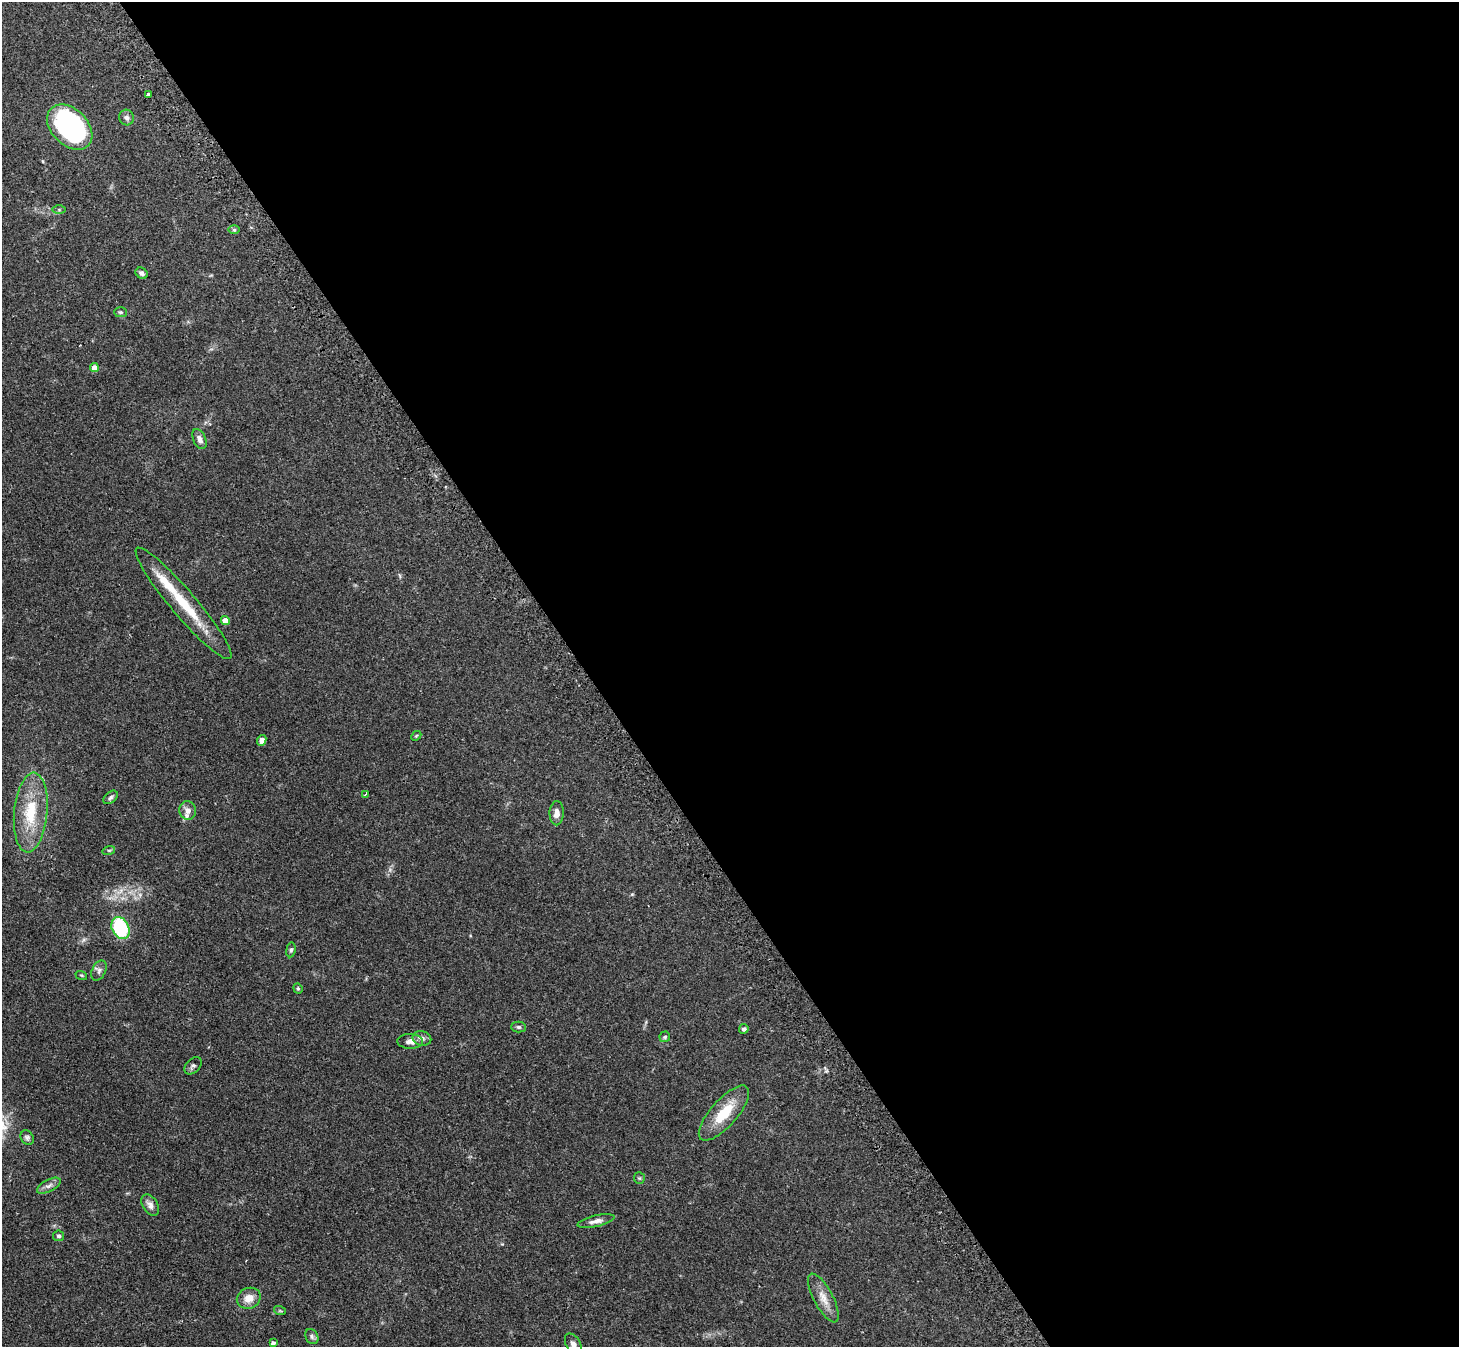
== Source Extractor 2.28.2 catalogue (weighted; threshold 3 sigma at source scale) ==
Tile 8 of 4 x 4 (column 4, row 2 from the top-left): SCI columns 4405-5861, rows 2860-4204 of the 5893 x 5858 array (HDU 1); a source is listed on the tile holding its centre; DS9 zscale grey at full resolution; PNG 1461 x 1349 px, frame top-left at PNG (2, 2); each listed source drawn as its Kron ellipse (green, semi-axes under 4 px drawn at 4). Shown black and unused: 60% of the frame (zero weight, under 2 of 3 exposures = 3% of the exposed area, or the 3 px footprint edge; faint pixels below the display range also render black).
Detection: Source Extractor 2.28.2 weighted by HDU 2 'WHT'; one run over the whole footprint, this tile lists its part. Background 0.106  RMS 0.0065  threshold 0.0291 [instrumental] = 3 sigma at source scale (4.5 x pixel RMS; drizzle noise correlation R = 1.50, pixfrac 1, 0.05/0.05 arcsec/px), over >= 5 px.
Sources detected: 47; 1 inside a brighter object's white glare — neither listed nor drawn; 3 inside a brighter listed object's ellipse — not listed separately; the other 43 listed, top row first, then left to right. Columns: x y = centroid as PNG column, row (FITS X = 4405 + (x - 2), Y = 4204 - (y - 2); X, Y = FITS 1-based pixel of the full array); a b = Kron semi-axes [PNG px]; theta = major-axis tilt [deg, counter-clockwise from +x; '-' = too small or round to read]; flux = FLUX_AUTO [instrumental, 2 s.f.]
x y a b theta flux
149 95 4 3 - 4.6
126 118 8 7 - 2.2
70 127 26 18 -45 110
59 209 6 4 0 1
234 230 6 4 0 0.91
142 273 6 5 - 2.1
121 312 6 5 - 0.97
94 368 4 4 - 7
199 439 10 6 -64 3.1
183 603 72 12 -50 26
225 621 4 4 - 9.1
416 736 6 4 43 0.75
262 740 6 4 65 2.8
366 794 4 3 - 0.7
110 797 8 5 41 1.3
188 810 9 8 - 3.6
31 813 40 16 84 26
557 813 12 7 88 3.9
109 850 6 4 18 0.81
120 928 11 8 -63 52
291 950 7 5 81 1.2
99 971 11 7 64 2.3
81 975 6 3 -18 0.64
298 988 5 4 - 0.77
519 1027 7 5 -1 1.3
744 1029 5 4 - 1.4
665 1037 5 5 - 1
422 1038 9 7 -12 2.6
410 1041 13 7 -2 3.6
193 1066 10 6 44 1.7
724 1113 35 13 49 19
27 1138 7 6 - 1.5
639 1178 5 5 - 0.88
49 1186 13 6 27 2.7
150 1205 12 7 -58 3.2
596 1221 19 5 12 3.3
59 1236 5 5 - 1.4
249 1298 12 10 22 6.8
823 1298 27 9 -62 8
280 1311 6 3 -18 0.76
312 1337 8 6 -62 1.6
273 1343 4 4 - 1.5
573 1344 12 7 -60 3.7
Isophote crosses this tile's border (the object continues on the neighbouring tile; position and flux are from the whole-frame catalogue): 1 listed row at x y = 573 1344